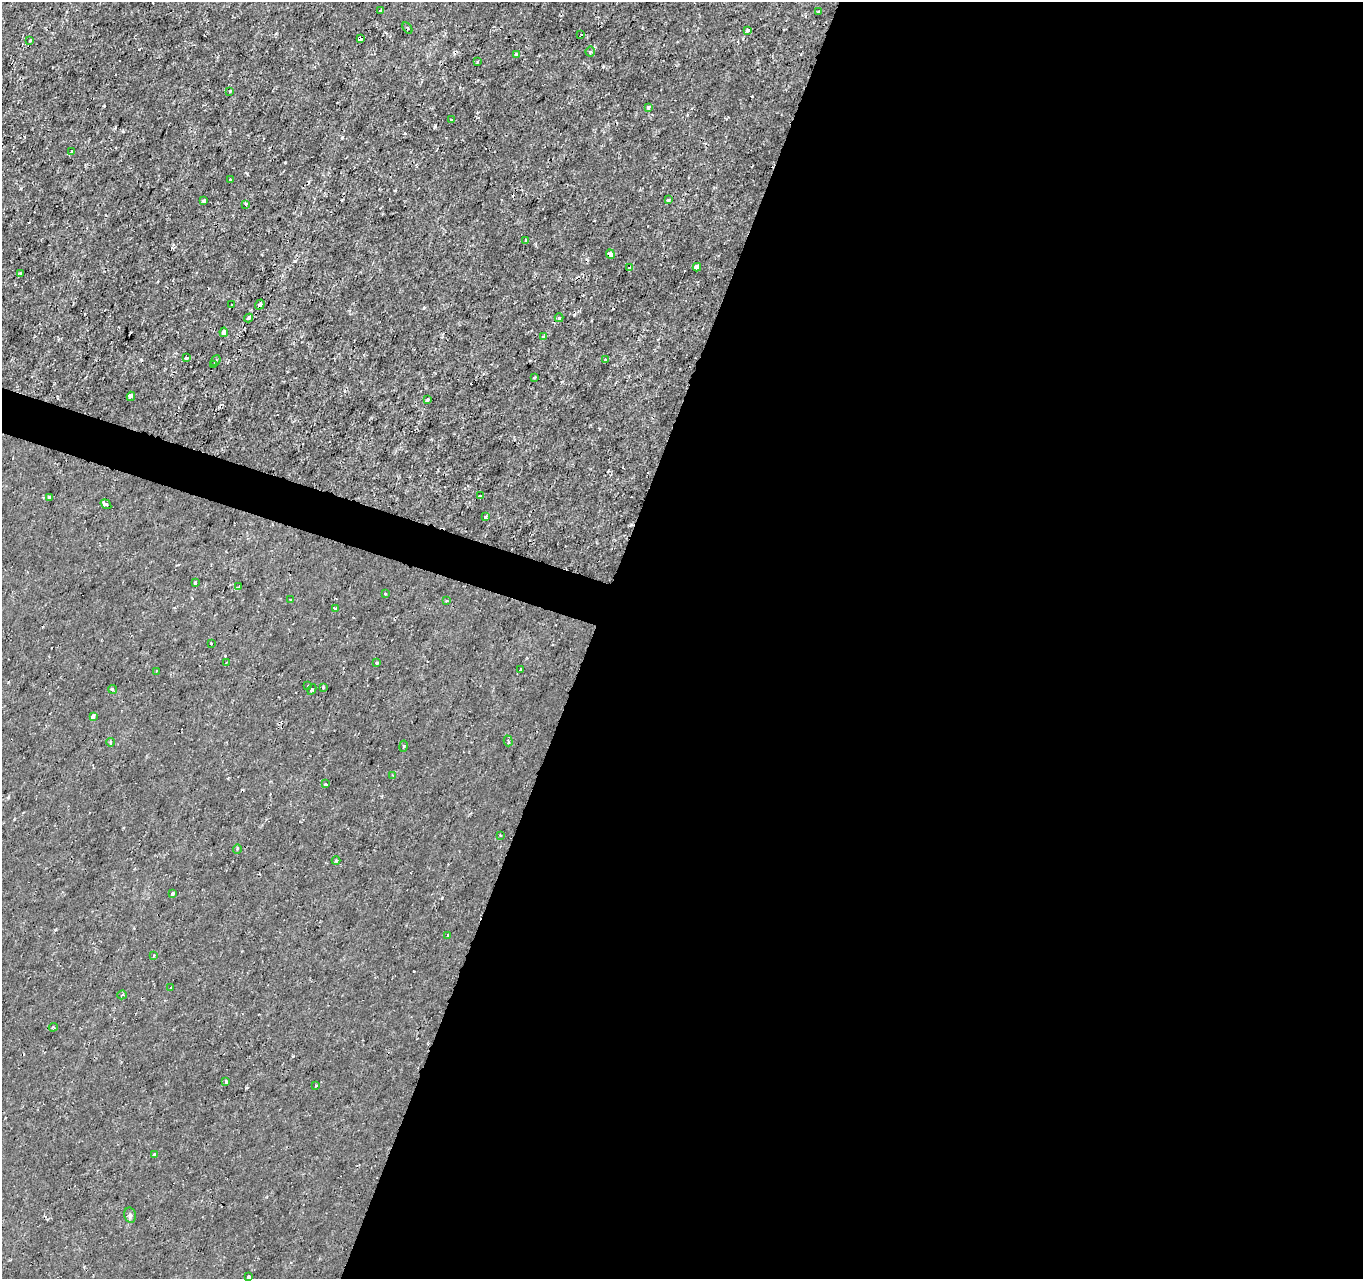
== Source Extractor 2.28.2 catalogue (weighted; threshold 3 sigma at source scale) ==
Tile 12 of 4 x 4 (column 4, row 3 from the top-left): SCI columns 4084-5444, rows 1491-2767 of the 5451 x 5597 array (HDU 1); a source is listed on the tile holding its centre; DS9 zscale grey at full resolution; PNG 1365 x 1281 px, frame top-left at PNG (2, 2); each listed source drawn as its Kron ellipse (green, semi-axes under 4 px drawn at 4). Shown black and unused: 58% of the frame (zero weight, under 2 of 3 exposures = <1% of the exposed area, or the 3 px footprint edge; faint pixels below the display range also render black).
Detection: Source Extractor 2.28.2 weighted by HDU 2 'WHT'; one run over the whole footprint, this tile lists its part. Background -7.05e-05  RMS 9.5e-04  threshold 0.00429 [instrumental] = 3 sigma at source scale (4.5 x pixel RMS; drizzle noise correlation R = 1.50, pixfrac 1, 0.0396/0.0396 arcsec/px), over >= 5 px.
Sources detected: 83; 8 cosmic-ray / hot-pixel residue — neither listed nor drawn; the other 75 listed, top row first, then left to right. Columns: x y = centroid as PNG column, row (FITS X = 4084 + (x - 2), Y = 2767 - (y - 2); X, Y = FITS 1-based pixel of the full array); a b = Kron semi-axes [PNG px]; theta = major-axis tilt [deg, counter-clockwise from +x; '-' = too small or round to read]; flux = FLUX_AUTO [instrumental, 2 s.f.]
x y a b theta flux
380 11 3 3 - 0.4
818 12 3 3 - 0.16
407 28 6 3 -60 0.14
747 31 3 3 - 0.58
581 34 2 2 - 0.096
360 38 4 3 - 2
30 40 3 2 - 0.1
590 52 5 5 - 0.23
516 54 3 3 - 0.3
478 62 3 3 - 0.14
230 91 3 2 - 0.078
649 107 3 3 - 0.58
451 120 3 2 - 0.084
72 152 3 3 - 0.23
230 179 3 3 - 0.18
668 200 3 3 - 0.47
204 201 3 3 - 0.51
246 204 4 3 - 0.13
526 240 3 3 - 0.087
610 254 5 4 - 0.58
697 267 4 4 - 1.3
630 268 4 3 - 0.37
20 274 3 3 - 0.16
260 304 5 3 - 0.88
231 305 2 2 - 0.077
249 318 4 3 - 0.9
559 318 4 4 - 0.2
224 332 4 4 - 0.45
543 337 3 3 - 0.42
186 358 4 3 - 0.17
216 360 5 3 - 0.13
605 360 3 3 - 0.29
214 364 3 3 - 0.23
535 377 3 2 - 0.081
131 396 4 3 - 1
428 399 4 3 - 0.24
480 496 3 2 - 0.13
49 497 4 3 - 0.16
106 504 6 3 -36 0.3
485 517 4 3 - 0.48
195 583 3 3 - 0.29
239 586 3 2 - 0.079
385 594 3 2 - 0.11
290 600 3 2 - 0.15
446 601 3 3 - 0.13
335 608 3 3 - 1.2
211 643 3 3 - 0.21
226 663 3 2 - 0.07
377 663 3 3 - 0.18
521 670 3 3 - 0.43
156 671 2 2 - 0.068
308 686 3 2 - 0.069
323 688 3 3 - 0.13
112 689 4 3 - 0.39
312 689 5 3 - 0.11
93 717 4 3 - 0.92
508 741 5 3 - 0.26
110 742 4 3 - 0.094
404 746 5 3 - 0.12
393 775 4 4 - 0.092
325 784 3 3 - 0.13
500 835 4 2 - 0.08
237 849 5 3 - 0.087
336 861 4 4 - 0.12
172 893 3 3 - 0.16
448 935 3 2 - 0.14
154 955 3 3 - 0.08
171 988 3 3 - 0.18
122 995 5 2 - 0.086
53 1027 4 4 - 0.12
226 1082 4 3 - 0.3
316 1086 3 3 - 0.16
155 1155 3 3 - 0.46
130 1215 7 5 -78 0.22
248 1277 4 3 - 0.34
Overlapping masked pixels (flux is a lower limit): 5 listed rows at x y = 360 38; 610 254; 630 268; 260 304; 249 318
Isophote crosses this tile's border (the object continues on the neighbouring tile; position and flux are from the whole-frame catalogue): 1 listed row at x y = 248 1277